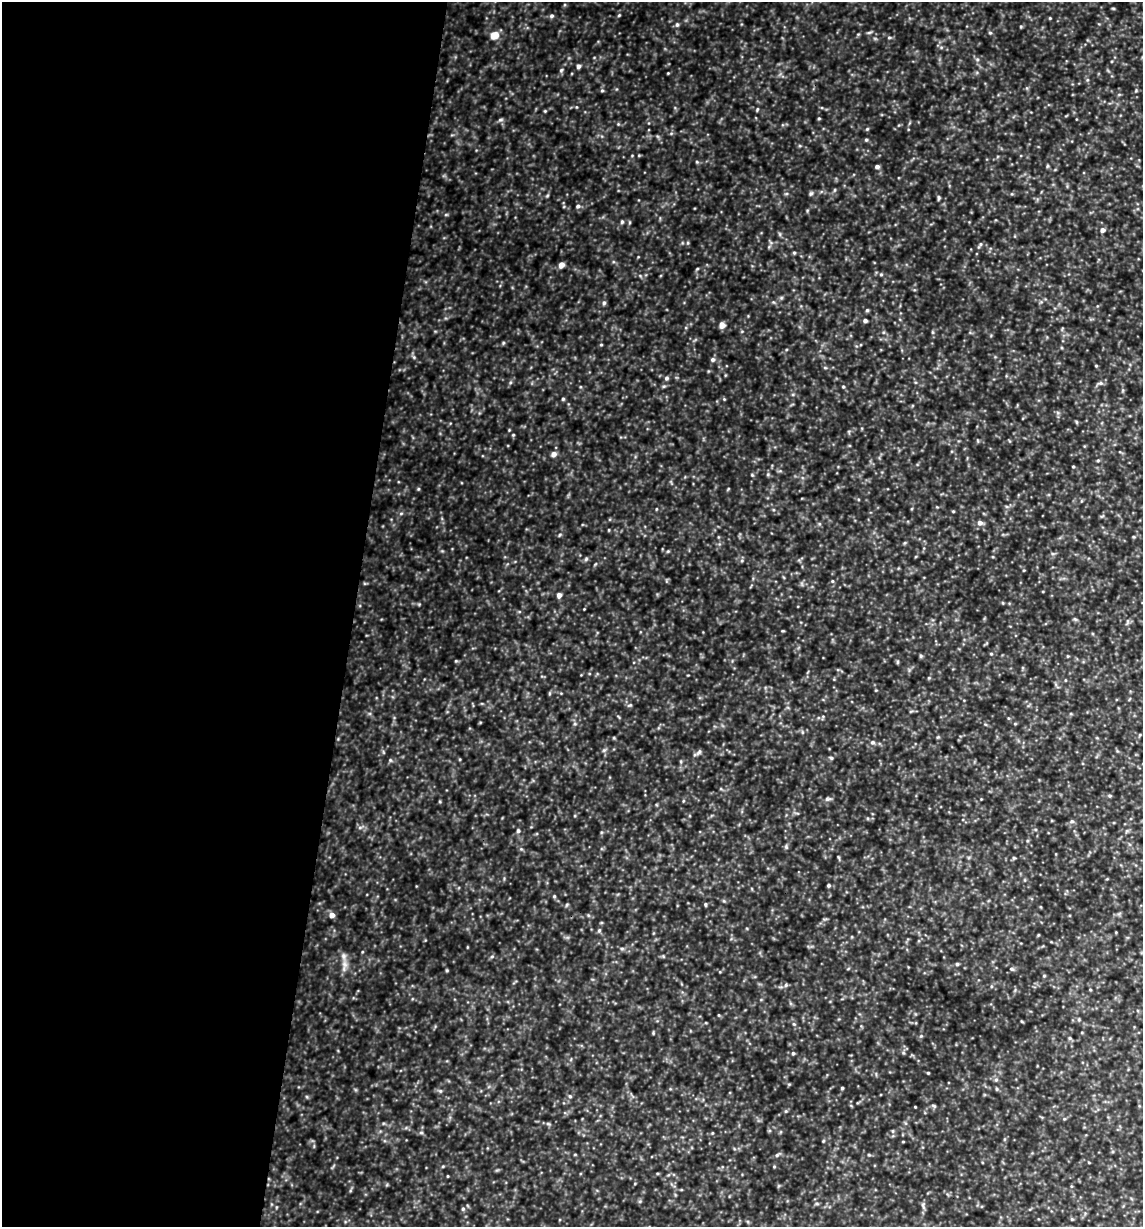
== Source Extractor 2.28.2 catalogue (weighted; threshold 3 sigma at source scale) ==
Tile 5 of 4 x 4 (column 1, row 2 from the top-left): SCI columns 118-1258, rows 2450-3674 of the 4916 x 4899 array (HDU 1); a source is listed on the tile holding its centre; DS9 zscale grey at full resolution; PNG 1145 x 1229 px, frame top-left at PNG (2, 2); no overlay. Shown black and unused: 31% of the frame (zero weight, under 3 of 4 exposures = <1% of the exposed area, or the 3 px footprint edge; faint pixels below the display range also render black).
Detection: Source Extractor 2.28.2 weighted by HDU 2 'WHT'; one run over the whole footprint, this tile lists its part. Background 0.424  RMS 0.053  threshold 0.239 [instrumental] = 3 sigma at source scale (4.5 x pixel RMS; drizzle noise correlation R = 1.50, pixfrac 1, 0.05/0.05 arcsec/px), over >= 5 px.
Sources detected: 133; all 133 listed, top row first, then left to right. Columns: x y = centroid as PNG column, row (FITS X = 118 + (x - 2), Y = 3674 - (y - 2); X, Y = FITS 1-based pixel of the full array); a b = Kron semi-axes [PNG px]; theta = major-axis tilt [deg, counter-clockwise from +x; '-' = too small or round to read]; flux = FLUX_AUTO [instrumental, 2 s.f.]
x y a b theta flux
1113 8 5 3 - 4.9
619 15 5 3 - 5.1
551 16 6 5 - 11
1050 18 4 3 - 4.6
677 25 6 5 - 9.8
869 32 8 4 9 8.2
990 33 5 4 - 6.7
494 35 6 5 - 100
889 37 5 3 - 6.4
977 59 6 4 -18 7.9
578 66 5 4 - 15
561 70 6 5 - 8.9
668 73 3 3 - 3.7
602 90 5 4 - 7.3
757 109 5 4 - 5.9
545 111 4 3 - 4.8
819 118 4 4 - 5.5
500 120 8 5 7 9.9
867 129 5 3 - 5.6
866 140 5 4 - 6.8
639 155 5 3 - 4.5
697 162 5 4 - 6
1047 166 6 4 88 6
877 167 5 4 - 14
834 190 6 3 70 5.9
811 193 6 5 - 9
547 196 6 3 20 6
939 198 6 4 83 7.9
578 206 6 5 - 11
622 222 5 4 - 7.3
1102 230 5 5 - 22
980 245 10 3 54 8.7
794 253 4 4 - 6.4
561 265 5 4 - 45
697 269 5 3 - 5.3
881 274 6 4 0 7.1
604 303 6 5 - 10
867 310 5 4 - 7.3
865 321 5 4 - 13
722 325 5 5 - 44
932 332 6 4 -89 6.4
503 343 5 4 - 6.7
601 345 5 3 - 4.6
414 357 5 5 - 7.1
713 360 6 6 - 14
1096 366 4 3 - 4.5
825 368 6 3 -19 5.7
667 378 6 5 - 11
1101 383 6 5 - 11
664 386 6 4 18 7
843 387 4 4 - 5.4
563 399 4 4 - 6.8
724 399 4 4 - 4.9
1076 422 5 3 - 5.4
513 435 4 4 - 5.3
553 454 6 5 - 27
1098 460 5 3 - 6.1
1073 466 3 3 - 5.1
752 475 5 3 - 4.9
418 489 5 4 - 5.8
656 509 4 3 - 4.3
953 511 5 3 - 4.5
401 513 6 4 1 7.1
980 523 6 5 - 23
560 535 6 3 47 6.3
668 551 6 3 18 5.9
586 559 6 5 - 8.6
832 581 4 4 - 6
559 595 5 4 - 24
584 609 2 2 - 3.2
1075 619 7 4 -44 8.2
783 631 5 3 - 4.4
991 654 4 4 - 5
921 656 5 5 - 7.1
456 661 5 4 - 5.5
897 662 6 3 72 5.4
1065 680 4 3 - 3.8
630 705 6 4 11 7.9
802 732 6 4 -72 6.9
1139 735 5 3 - 4.8
872 742 6 6 - 12
604 750 6 4 43 8.8
699 752 9 6 50 14
831 758 5 4 - 7.6
390 760 5 5 - 7.3
1110 796 6 4 -1 7.5
828 799 9 5 6 13
683 801 5 3 - 5
1072 821 6 5 - 9.2
360 827 7 4 1 11
518 831 6 5 - 10
786 847 7 5 -70 8.6
521 849 5 5 - 6.8
1014 858 5 4 - 6.2
829 885 4 4 - 9.2
554 896 4 4 - 6
705 904 5 4 - 7
332 915 5 5 - 30
599 930 5 5 - 8.3
1038 935 4 3 - 4.2
622 948 6 4 0 7.7
492 956 6 4 20 6.9
957 964 5 5 - 6.8
344 965 20 7 83 39
1012 969 6 4 -15 9.4
447 970 5 4 - 5.4
1044 976 5 3 - 4.7
786 985 5 5 - 8.9
719 1015 5 3 - 4.3
794 1024 6 4 -43 7.2
921 1036 4 4 - 6.3
1070 1038 5 4 - 7.5
793 1053 4 4 - 8.1
928 1073 3 3 - 5
996 1080 6 5 - 9.4
842 1088 3 3 - 6
997 1089 5 3 - 5.5
440 1091 6 5 - 9.1
570 1096 5 4 - 7.5
934 1106 8 4 -35 8.1
915 1107 3 2 - 3.7
786 1111 5 4 - 6.2
548 1124 6 4 -2 8.1
421 1133 6 4 0 7.6
712 1133 4 3 - 4
823 1141 5 3 - 5
903 1142 4 2 - 3.6
777 1155 6 5 - 9.2
869 1155 5 3 - 5.7
448 1176 3 2 - 3.7
923 1206 11 4 -71 13
463 1209 5 4 - 8.4
1072 1219 4 4 - 6
Unlisted compact peaks at least as high as the median listed source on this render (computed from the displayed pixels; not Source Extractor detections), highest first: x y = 728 489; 419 604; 509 430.